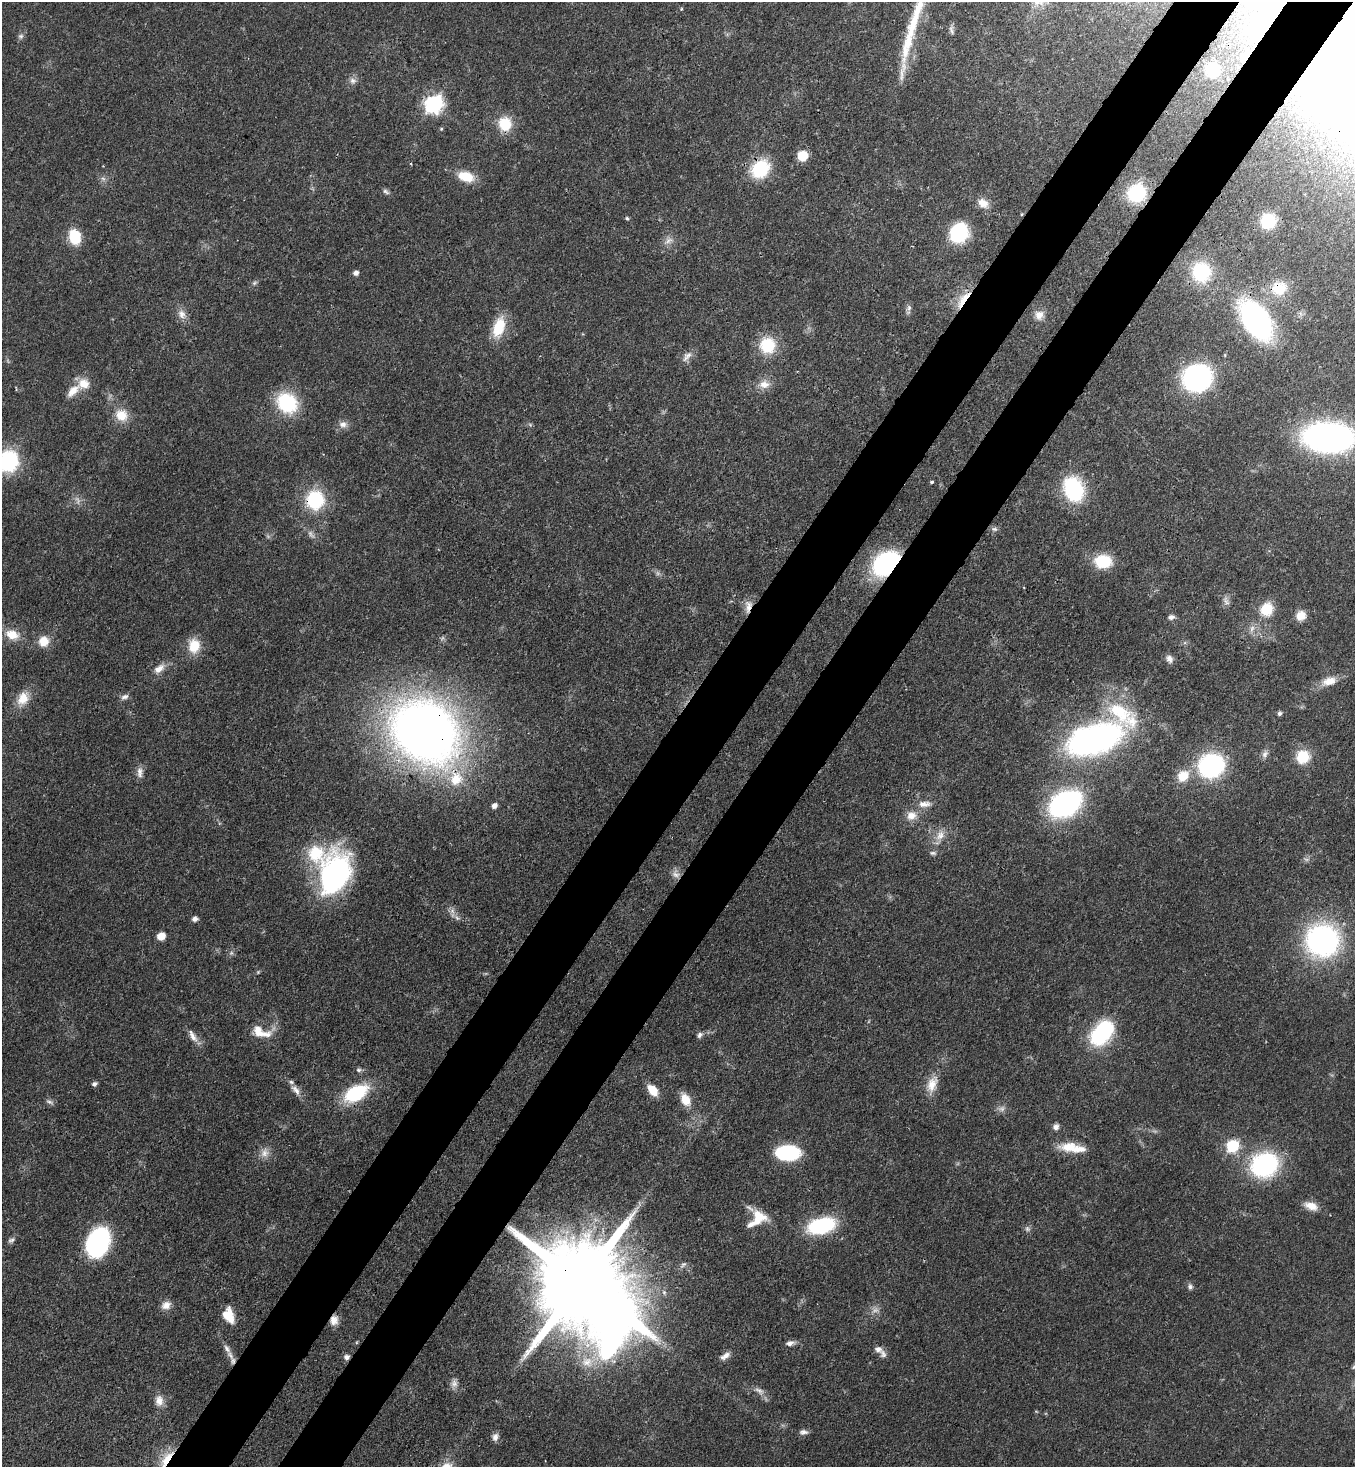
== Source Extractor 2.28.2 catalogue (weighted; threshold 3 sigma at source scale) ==
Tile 10 of 4 x 4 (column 2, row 3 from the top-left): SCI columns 1724-3076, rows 1537-3001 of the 6011 x 5990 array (HDU 1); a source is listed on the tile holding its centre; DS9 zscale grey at full resolution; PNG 1357 x 1469 px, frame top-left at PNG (2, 2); no overlay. Shown black and unused: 10% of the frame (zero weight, under 3 of 4 exposures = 7% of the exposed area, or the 3 px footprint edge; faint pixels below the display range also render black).
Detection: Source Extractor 2.28.2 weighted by HDU 2 'WHT'; one run over the whole footprint, this tile lists its part. Background 0.0745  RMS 0.0039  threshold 0.0174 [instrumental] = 3 sigma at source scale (4.5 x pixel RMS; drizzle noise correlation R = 1.50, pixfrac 1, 0.05/0.05 arcsec/px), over >= 5 px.
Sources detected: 143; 6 too faint to see at this stretch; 2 inside a brighter object's white glare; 1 long thin detection or spike segment (spike, bleed or trail) — not listed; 8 inside a brighter listed object's ellipse — not listed separately; the other 126 listed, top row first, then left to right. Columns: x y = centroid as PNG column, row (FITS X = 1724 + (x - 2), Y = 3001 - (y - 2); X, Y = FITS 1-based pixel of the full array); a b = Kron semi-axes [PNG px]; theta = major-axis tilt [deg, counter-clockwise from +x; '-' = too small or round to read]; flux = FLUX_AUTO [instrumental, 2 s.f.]
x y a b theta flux
681 9 5 3 - 0.35
1260 28 13 11 21 12
951 30 13 5 -71 1.1
21 36 8 7 - 1.1
908 43 33 13 78 11
1246 56 10 6 57 1.9
1212 70 12 11 - 17
353 81 10 8 -40 1.7
1307 101 7 6 - 1.2
433 104 8 7 - 140
505 124 16 15 - 11
802 156 8 8 - 9.7
760 169 21 17 46 20
466 177 18 11 -16 9
386 192 10 5 -32 1.1
1136 193 19 18 - 23
983 203 14 11 -34 4
627 218 5 4 - 0.63
1268 221 11 11 - 21
959 233 13 11 62 42
74 237 14 10 -76 13
668 241 13 7 28 2.3
1201 272 21 20 - 23
356 273 6 5 - 1.7
254 283 8 5 36 0.84
1279 288 21 18 9 10
963 299 27 8 56 7.5
909 308 9 7 74 1.4
182 314 13 10 -73 3
1039 315 12 11 - 3.3
1256 320 29 17 -55 120
499 327 25 13 72 11
767 345 18 17 - 15
687 356 17 8 50 2.6
1197 378 20 19 - 85
84 384 15 14 - 5.6
764 384 15 11 0 4.1
287 403 21 18 -41 27
121 415 18 15 -33 7.2
343 424 13 9 -1 2.4
1328 437 35 19 -2 170
8 462 10 9 - 84
932 482 3 3 - 0.96
1074 489 23 17 -68 35
315 500 20 19 - 22
994 529 9 6 -9 1.1
890 561 18 12 1 54
1103 561 16 12 0 16
1226 601 13 7 -64 1.8
748 606 19 9 80 3.6
1267 609 15 13 63 9.7
1301 615 11 11 - 4.2
1171 617 8 6 13 1.5
1252 629 11 6 72 1.9
12 635 18 12 -18 6.6
44 641 14 13 - 5.5
194 646 17 14 82 8.4
1169 659 11 8 -62 2
159 669 16 9 39 3.5
1329 681 20 10 16 5.2
125 697 11 7 23 1.5
23 698 21 14 60 6.6
1279 713 5 5 - 0.96
424 731 54 43 -37 390
1094 739 49 24 18 150
1265 754 11 8 63 1.7
1303 757 14 14 - 11
1211 766 17 14 16 77
140 772 15 7 90 2.3
1183 776 17 13 41 7
456 779 23 20 82 14
924 804 18 8 2 3.3
1065 804 22 15 30 110
494 806 6 5 - 2.1
911 816 14 11 15 4.2
940 835 14 11 62 3.8
933 853 8 5 -1 0.93
676 874 13 10 -60 2.4
335 875 47 30 73 76
457 918 7 5 -44 0.93
195 919 7 6 - 1.5
161 936 7 6 - 5.6
1322 940 28 27 - 89
231 953 5 5 - 0.78
1105 1029 17 16 - 26
258 1030 18 12 -55 5.4
700 1035 8 6 62 1.3
193 1036 20 8 -60 3.1
359 1070 7 5 -13 0.93
94 1084 5 5 - 1.1
932 1084 23 13 70 6
296 1090 18 8 -49 3
653 1090 13 8 -49 6
356 1093 29 16 29 23
685 1100 13 9 -62 6.4
49 1102 11 5 -28 1.1
1056 1127 7 6 - 1.7
1232 1146 7 6 - 48
1069 1147 25 12 6 7.7
265 1153 13 11 57 3.2
787 1153 20 12 0 35
1264 1165 24 21 29 55
1311 1206 18 9 -19 4.2
758 1217 18 18 - 9.1
821 1226 23 13 14 40
1027 1229 7 7 - 1.1
11 1240 10 5 16 1
98 1242 19 14 67 92
683 1264 10 6 44 1.2
581 1283 38 21 -47 11000
1190 1286 8 6 -77 1.1
166 1305 12 10 24 2.9
228 1315 15 10 -71 7.5
334 1320 12 10 85 3.3
790 1343 12 6 12 1.9
878 1349 10 8 -18 2.1
230 1355 15 6 -54 2.8
725 1356 15 7 34 2.3
347 1357 7 6 - 1.6
587 1362 17 15 -6 7
454 1383 12 9 86 2.1
759 1391 15 7 -30 2.4
159 1400 14 11 -89 3.6
803 1432 11 7 -2 1.5
495 1437 10 7 67 1.9
166 1459 27 9 55 8.5
Overlapping masked pixels (flux is a lower limit): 14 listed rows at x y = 1260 28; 1246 56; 760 169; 1279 288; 963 299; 315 500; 890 561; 748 606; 424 731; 456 779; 581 1283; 334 1320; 347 1357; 166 1459
Isophote crosses this tile's border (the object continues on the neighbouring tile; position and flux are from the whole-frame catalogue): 3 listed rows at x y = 1328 437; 8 462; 166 1459